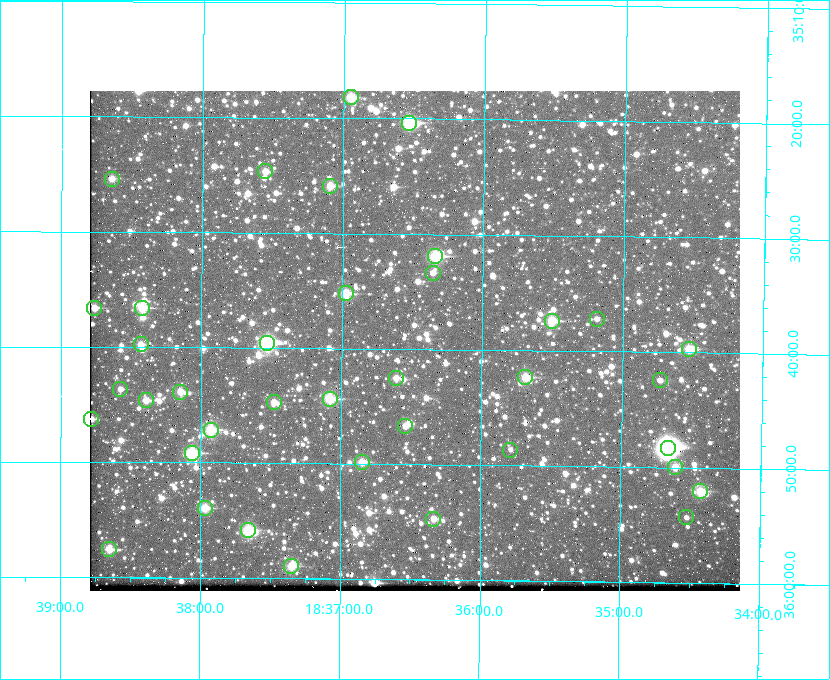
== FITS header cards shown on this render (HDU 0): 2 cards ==
NAXIS1  =                  650 / Width of table row in bytes
NAXIS2  =                  500 / Number of rows in table

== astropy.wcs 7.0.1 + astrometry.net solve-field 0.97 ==
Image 650 x 500 px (HDU 0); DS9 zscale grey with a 90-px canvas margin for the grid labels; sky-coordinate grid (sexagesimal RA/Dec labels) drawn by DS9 from the SOLVED WCS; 38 Tycho-2 reference stars matched to detected sources circled (green)
Header WCS: none
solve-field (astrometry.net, Tycho-2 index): SOLVED blind (the file carries no WCS)
Solved WCS: RA---TAN-SIP/DEC--TAN-SIP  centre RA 18:36:29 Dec +35:39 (279.12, +35.65 deg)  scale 5.21 arcsec/px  FOV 56.4' x 43.4'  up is +179 deg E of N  parity flipped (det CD > 0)
(file carries no celestial WCS; the grid is the blind solution)
Tycho-2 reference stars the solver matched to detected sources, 38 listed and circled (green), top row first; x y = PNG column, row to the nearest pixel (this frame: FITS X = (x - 90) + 1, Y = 500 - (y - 91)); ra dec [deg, ICRS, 3 dp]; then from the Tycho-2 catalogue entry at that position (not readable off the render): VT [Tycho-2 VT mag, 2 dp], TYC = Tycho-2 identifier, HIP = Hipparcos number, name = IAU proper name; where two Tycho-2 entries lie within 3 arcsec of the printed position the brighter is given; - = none
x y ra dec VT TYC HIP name
351 97 279.238 +35.303 11.12 2645-808-1 - -
409 123 279.134 +35.339 9.91 2645-980-1 - -
265 171 279.388 +35.411 11.24 2645-612-1 - -
112 179 279.661 +35.423 11.63 2645-537-1 - -
330 186 279.273 +35.431 11.09 2645-464-1 - -
435 256 279.085 +35.532 9.84 2645-710-1 - -
433 273 279.089 +35.556 12.25 2645-664-1 - -
346 293 279.243 +35.587 11.11 2645-606-1 - -
94 308 279.691 +35.610 11.17 2645-563-1 - -
142 308 279.606 +35.610 10.50 2645-565-1 - -
597 319 278.797 +35.620 11.98 2632-1285-1 - -
552 321 278.877 +35.623 10.37 2632-1282-1 - -
267 343 279.382 +35.660 8.88 2649-136-1 91311 -
141 344 279.608 +35.663 11.57 2649-139-1 - -
689 349 278.632 +35.662 10.68 2636-195-1 - -
525 377 278.922 +35.705 10.37 2636-96-1 - -
396 378 279.153 +35.708 11.59 2649-53-1 - -
660 380 278.683 +35.707 11.93 2636-92-1 - -
120 389 279.644 +35.727 11.73 2649-34-1 - -
180 392 279.537 +35.731 11.00 2649-31-1 - -
330 399 279.271 +35.739 10.27 2649-22-1 - -
146 400 279.598 +35.743 11.39 2649-19-1 - -
274 402 279.370 +35.745 11.39 2649-20-1 - -
91 419 279.695 +35.771 11.56 2649-1228-1 - -
405 426 279.136 +35.778 11.49 2649-1247-1 - -
211 430 279.483 +35.786 9.96 2649-1276-1 - -
668 448 278.667 +35.805 7.78 2636-68-1 91080 -
510 450 278.947 +35.810 12.41 2636-73-1 - -
192 453 279.516 +35.819 10.07 2649-1464-1 - -
362 462 279.212 +35.831 10.99 2649-1529-1 - -
675 467 278.654 +35.833 11.29 2636-133-1 - -
700 491 278.608 +35.867 11.60 2636-246-1 - -
205 508 279.492 +35.899 10.86 2649-1492-1 - -
686 517 278.632 +35.905 12.27 2636-371-1 - -
433 519 279.083 +35.912 11.42 2649-1448-1 - -
248 530 279.414 +35.931 10.32 2649-1381-1 - -
109 549 279.662 +35.960 11.12 2649-1270-1 - -
291 566 279.337 +35.982 10.50 2649-1232-1 - -